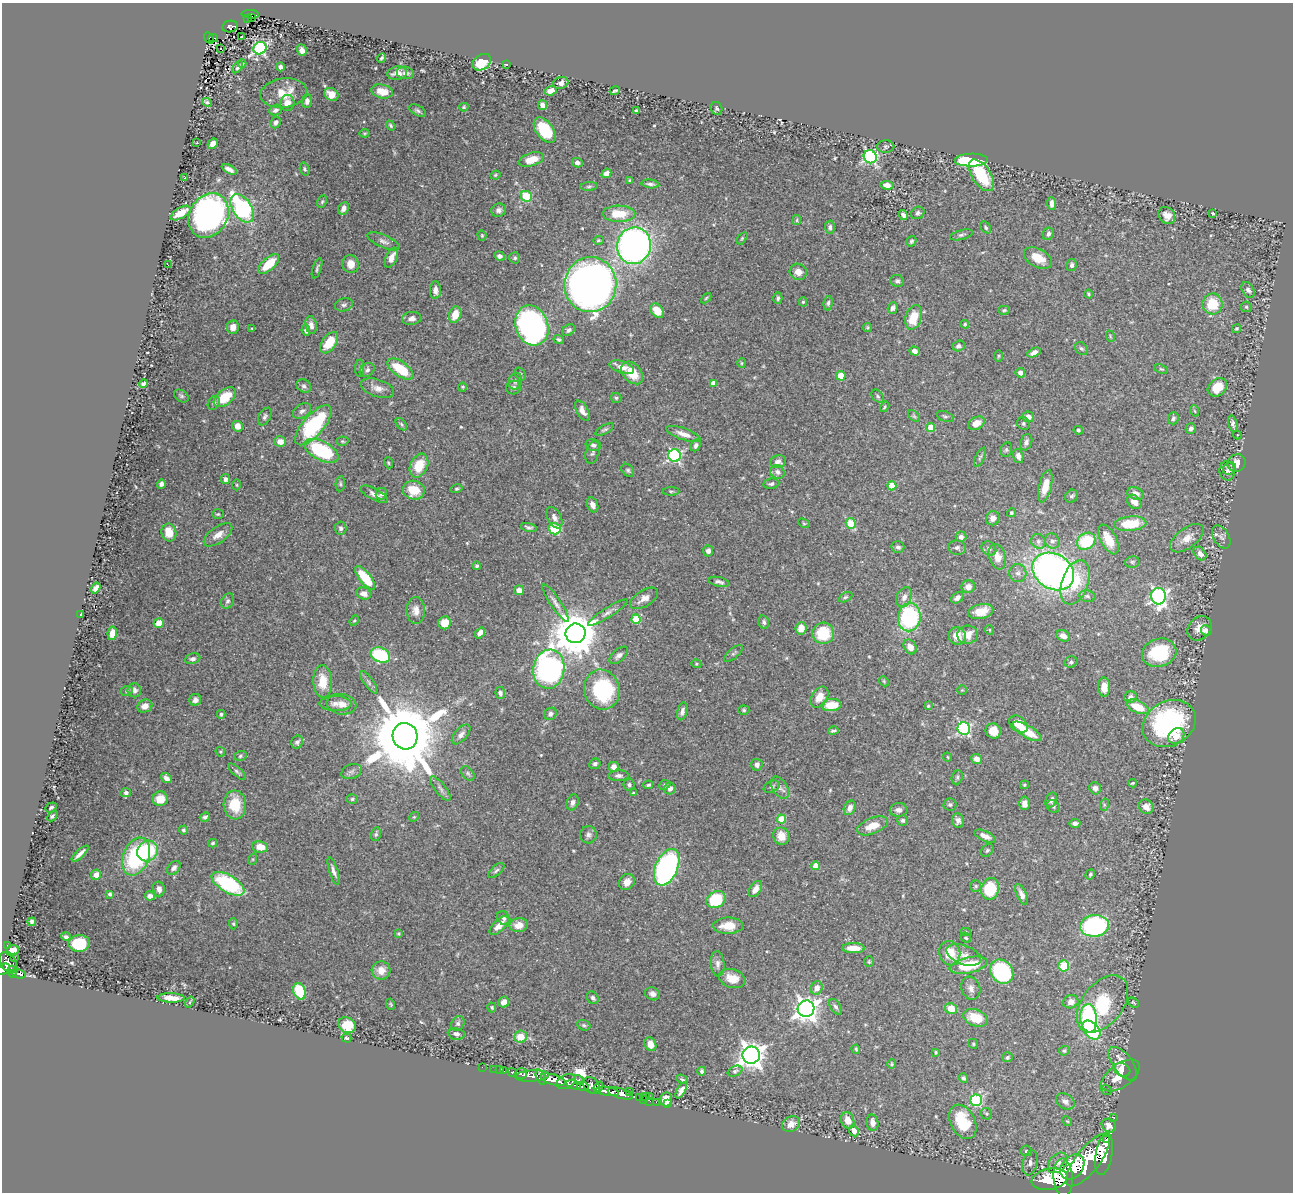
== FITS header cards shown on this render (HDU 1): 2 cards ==
NAXIS1  =                 1291
NAXIS2  =                 1190

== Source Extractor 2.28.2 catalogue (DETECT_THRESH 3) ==
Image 1291 x 1190 px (HDU 1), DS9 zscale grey, 1 PNG px = 1 image px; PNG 1295 x 1194 px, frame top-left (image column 1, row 1190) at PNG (2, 3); each listed source drawn as its Kron ellipse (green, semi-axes under 4 px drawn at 4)
Background 0.633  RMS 0.018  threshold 0.0525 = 3 sigma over >= 5 px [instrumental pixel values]
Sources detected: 548; of the 548, the 500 brightest by FLUX_AUTO listed and drawn (48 fainter detections omitted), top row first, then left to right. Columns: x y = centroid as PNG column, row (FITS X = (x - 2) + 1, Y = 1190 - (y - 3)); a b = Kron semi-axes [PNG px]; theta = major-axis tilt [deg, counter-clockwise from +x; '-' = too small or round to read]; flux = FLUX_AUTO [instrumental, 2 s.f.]
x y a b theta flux
250 14 8 3 -2 73
251 17 3 2 - 19
247 19 3 3 - 23
230 26 8 5 11 140
241 36 3 2 - 2.3
209 38 6 4 -54 140
213 38 4 2 - 41
221 48 3 2 - 2.7
260 48 7 6 - 220
302 50 6 5 - 5.1
382 58 5 3 - 1.9
482 62 10 7 35 28
242 64 4 3 - 1.7
507 64 3 2 - 1.3
238 67 7 4 49 2.7
280 67 4 4 - 4
397 73 10 7 10 8.9
405 73 8 6 -10 5.5
561 83 8 6 19 5
382 91 11 7 -12 15
551 91 6 4 21 9.8
615 91 5 3 - 2.1
284 93 23 14 7 26
331 94 7 6 - 15
307 101 7 5 84 4.2
207 102 5 3 - 2
287 103 8 7 - 9.6
543 105 5 4 - 7.4
464 107 4 4 - 1.5
716 108 7 5 -64 2.3
275 110 6 5 - 4.1
418 111 9 5 -28 2.8
636 111 3 3 - 1.8
276 122 6 4 64 4.4
391 125 5 3 - 1.7
545 130 14 8 -54 54
365 133 5 4 - 1.3
197 143 3 2 - 1.4
213 144 5 4 - 8.5
886 146 8 6 -1 2.4
870 157 7 6 - 240
531 159 13 6 17 18
971 160 16 6 2 120
577 163 5 4 - 3.9
229 169 8 4 -27 5.8
305 169 6 4 -73 2.2
606 173 5 4 - 5.6
495 175 5 3 - 1.5
981 175 18 9 -57 50
185 177 3 2 - 1.5
629 180 3 3 - 1.3
650 184 9 4 -7 3.4
887 185 7 4 -7 7.8
589 186 9 3 5 2
526 196 6 5 - 67
322 202 6 4 63 1.8
1052 204 6 4 -86 6.1
242 208 16 9 -55 190
343 208 6 5 - 6.6
499 210 7 6 - 4
181 213 11 5 31 20
918 213 7 6 - 3.4
1213 213 3 3 - 1.8
619 214 16 8 -1 30
903 215 5 4 - 4.1
1167 215 9 8 - 10
208 216 23 19 60 390
797 220 5 4 - 1.5
830 227 7 5 -87 2.8
986 227 7 4 -52 2
1048 234 6 5 - 3
482 235 5 4 - 1.4
961 235 11 5 15 3
742 238 7 4 54 1.8
598 240 5 4 - 1.7
384 241 17 6 -23 5.6
911 241 5 4 - 2.1
634 246 18 17 - 500
499 256 5 4 - 3.4
391 258 11 5 66 9
515 258 6 5 - 2.3
1038 258 15 9 -29 20
269 264 13 6 43 31
351 264 9 8 - 14
168 265 3 2 - 2.8
1072 265 6 5 - 4
317 268 11 3 72 2.3
798 272 9 8 - 11
897 281 7 6 - 3.2
590 285 27 26 - 1000
435 290 9 5 -88 5.9
1248 290 8 5 -59 3.8
1089 294 4 3 - 1.9
706 298 6 3 45 1.4
778 298 6 4 -88 2.4
803 302 4 4 - 1.7
828 303 7 4 82 2.4
1213 304 10 10 - 34
344 305 9 6 17 3.4
1246 307 5 5 - 2.1
893 308 6 5 - 3.6
1004 310 6 4 3 1.8
657 311 8 5 -56 17
455 315 8 6 72 19
914 317 13 8 72 31
412 318 10 6 7 5.9
965 324 4 3 - 1.5
311 325 9 5 -81 5.8
532 325 20 16 -70 380
233 327 7 6 - 9.3
867 328 4 4 - 1.8
252 329 4 3 - 1.3
1236 329 5 4 - 1.8
306 330 5 4 - 3
569 330 7 5 40 2.7
1110 336 6 3 -73 1.4
559 339 5 4 - 2.3
329 343 12 7 54 28
959 346 6 5 - 3.8
1081 348 7 5 -41 2.6
914 351 5 4 - 5.7
1034 353 7 4 27 5.6
998 356 6 3 89 1.4
742 363 5 4 - 1.5
622 367 13 6 -19 12
360 368 8 4 89 2.1
400 369 15 7 -35 36
1161 369 7 4 -22 1.8
367 370 8 6 38 3.6
632 373 13 9 -49 23
1020 373 5 4 - 5.8
520 374 7 5 -61 2.1
841 376 5 4 - 19
515 381 8 6 68 3.7
143 383 4 3 - 3.7
713 383 4 4 - 7.4
304 386 7 6 - 3.1
462 387 4 4 - 1.3
513 387 7 6 - 3.7
1217 387 10 8 39 23
377 388 17 8 -18 9
181 396 8 5 -34 2.3
878 396 7 5 -52 2.3
225 397 13 7 39 34
616 398 5 5 - 1.9
214 403 7 5 61 3
885 407 6 3 58 1.4
302 411 10 6 32 4.1
582 411 11 6 -61 8.3
1195 411 5 3 - 1.3
265 416 9 5 63 3.1
914 416 7 4 -45 2
945 416 9 5 -20 2.4
1028 417 5 5 - 7.9
1173 418 6 5 - 2.8
976 423 9 6 31 13
1023 423 7 6 - 2.8
401 424 7 4 -49 2.1
1233 424 8 4 -78 3.7
313 425 25 10 49 110
238 426 5 5 - 11
931 427 4 4 - 25
1191 429 5 5 - 3.3
605 430 10 4 28 2.5
1078 430 4 4 - 2.4
683 434 18 5 -19 9.2
1237 435 4 4 - 1.5
280 441 6 5 - 10
342 441 6 4 -2 1.6
1026 442 8 5 70 4.5
593 445 8 6 -18 4.2
696 445 6 4 65 3.6
1006 450 7 5 76 2.3
321 451 19 9 -27 100
592 452 12 6 73 3.9
675 456 6 6 - 200
1018 456 7 5 -74 5.9
980 457 10 4 64 2.7
778 462 8 6 10 5.7
388 463 5 3 - 1.3
1237 463 9 8 - 10
419 465 12 8 65 27
1230 468 7 6 - 3.1
628 470 7 5 -45 2.4
1227 471 10 7 -82 5.3
777 472 7 6 - 4.8
225 479 5 4 - 3.6
161 484 5 4 - 3.9
340 484 7 5 86 2.3
771 484 8 5 9 2.7
237 485 5 3 - 1.3
892 486 4 4 - 23
1045 486 16 6 76 16
457 489 6 4 13 2.1
414 490 11 9 -13 28
671 491 8 3 0 1.7
374 494 15 5 -28 6
381 494 6 5 - 3.8
1136 494 9 6 -21 7.1
1072 496 7 6 - 2.8
1134 502 8 6 -40 7.9
593 505 8 5 -68 6.9
1011 513 4 4 - 1.8
218 514 6 4 1 1.7
554 518 11 7 -64 5.9
993 518 7 6 - 6.6
804 523 6 4 -29 1.4
851 523 5 5 - 55
1130 524 16 7 5 43
529 527 8 4 -14 3.4
341 528 6 5 - 3
555 529 6 5 - 72
169 533 9 7 -72 18
218 535 16 8 35 11
961 537 5 5 - 5
1221 537 12 7 -59 5
1187 538 19 10 37 13
1109 539 16 7 -63 19
1038 541 8 7 - 4
1052 541 8 7 - 4.4
1086 541 10 8 33 57
898 547 6 5 - 3.4
957 548 9 7 -6 3.6
989 548 8 6 -36 3.6
708 551 5 5 - 5.4
1200 553 8 5 -49 5.8
997 557 13 8 -73 12
1132 562 7 5 14 2.3
477 566 4 4 - 2.3
1053 571 22 17 -32 550
1018 573 9 8 - 5.5
365 578 14 6 -50 40
719 582 11 4 -13 3.8
1075 582 23 13 70 43
968 587 7 6 - 7.9
96 588 6 4 55 6.8
519 590 5 4 - 8.2
364 594 7 6 - 7.3
1087 596 8 5 -10 2.9
1158 596 8 7 - 370
845 597 7 4 26 2.1
904 597 10 7 62 7.2
644 598 15 8 32 9.3
957 598 7 5 36 5.2
228 601 8 6 59 2.9
555 603 22 5 -56 7.1
416 611 13 9 -88 9
981 611 13 7 12 21
608 613 23 5 32 5.7
81 615 4 2 - 1.4
909 617 14 11 81 140
636 619 4 4 - 38
354 621 5 4 - 1.4
764 622 6 5 - 3
159 623 5 4 - 15
445 623 6 6 - 16
801 628 6 5 - 14
1199 628 13 11 48 12
989 630 5 4 - 1.2
1206 631 5 5 - 4.8
112 633 7 4 79 11
480 633 6 4 52 6.3
576 633 10 10 - 4700
823 633 11 10 - 45
968 635 10 9 - 13
957 636 9 8 - 15
1063 636 7 5 -29 6.7
910 647 8 6 -57 8.9
733 653 11 5 42 2.6
1159 653 17 14 16 76
380 655 10 7 -22 76
619 655 11 6 41 5
193 659 8 5 10 3.5
1071 662 6 5 - 2.3
696 664 5 4 - 1.5
549 669 19 15 81 420
322 681 16 9 -88 23
884 681 5 4 - 1.5
369 682 13 4 -54 3.7
1104 687 9 6 -89 10
134 690 7 6 - 4
602 690 20 18 -73 110
962 690 5 4 - 1.4
127 691 6 5 - 1.7
500 693 6 5 - 4.3
819 697 11 8 58 14
1131 697 6 6 - 5.1
195 700 6 5 - 4.6
335 703 16 7 0 7.3
342 704 15 10 -9 11
831 705 10 6 5 28
145 706 8 6 22 7.2
928 706 4 3 - 1.4
1137 707 12 6 -25 29
744 710 5 4 - 1.8
682 711 9 5 77 4.4
221 714 4 3 - 1.8
550 714 6 5 - 3.9
1169 723 27 22 28 200
1018 724 10 7 -38 15
964 729 6 6 - 190
833 731 5 3 - 2.4
993 731 8 7 - 18
1027 731 16 6 -30 23
461 734 12 6 48 6.1
405 736 13 12 - 16000
1176 736 9 7 39 10
297 742 6 5 - 3.2
220 752 5 3 - 1.3
240 756 6 5 - 2.1
948 757 5 3 - 1.3
977 759 5 5 - 9.4
595 764 6 5 - 3
757 765 6 5 - 5.1
614 767 5 5 - 8.3
237 772 11 4 -42 2.8
351 772 10 7 23 4.5
468 773 8 5 -50 2.5
618 776 10 5 1 4.1
957 777 7 5 70 2.4
166 778 6 4 -40 4.7
1132 783 4 3 - 1.3
629 785 6 5 - 3.2
648 785 5 3 - 2
665 785 6 4 23 1.7
1024 785 4 4 - 1.6
772 787 8 5 24 3.2
670 788 6 5 - 5.6
780 788 12 7 -56 5.6
1095 788 6 5 - 5
440 789 15 5 -52 4.8
126 793 5 4 - 3.2
634 793 3 3 - 1.5
160 799 7 7 - 20
352 799 5 5 - 2.1
1051 800 8 5 66 4.9
573 802 8 5 70 4.6
1024 803 7 5 90 8.1
950 804 6 6 - 2.7
235 805 14 11 -86 32
1104 805 6 4 73 1.8
1053 806 7 6 - 2.6
51 807 6 4 32 2.2
1146 807 8 6 -42 11
850 808 7 5 64 6.3
899 810 9 6 3 5
52 816 6 4 45 2.5
205 817 5 4 - 2.6
414 817 5 4 - 1.6
781 819 4 4 - 36
903 820 5 5 - 3.2
958 820 7 6 - 4.1
1075 823 5 4 - 3.9
873 826 16 8 22 20
183 830 4 4 - 2.3
376 834 7 5 76 2.2
588 835 8 8 - 4.3
781 836 9 8 - 14
985 836 11 5 -24 7.8
213 843 4 3 - 1.8
260 847 8 5 -9 14
987 850 7 5 45 2.5
147 851 11 9 39 69
80 854 11 3 44 5.2
136 857 19 13 69 120
253 859 6 3 72 1.5
816 866 4 4 - 16
667 867 19 11 67 290
174 868 8 5 45 4.4
496 870 10 5 41 2.8
334 871 14 4 -72 5.4
1090 874 5 4 - 1.9
96 875 5 5 - 7.3
627 882 8 7 - 9.3
228 884 18 8 -30 100
976 886 6 5 - 2
159 889 7 6 - 5.4
755 889 9 5 58 8.6
990 889 11 9 76 53
110 894 4 3 - 2.3
1022 894 11 5 -65 5.7
150 896 5 4 - 5.9
716 900 10 8 32 58
504 918 7 6 - 3.3
32 922 4 3 - 2.8
233 924 5 4 - 1.7
499 925 12 5 45 13
519 925 9 7 8 11
728 926 15 8 1 21
1094 926 14 11 7 190
966 932 5 4 - 1.6
398 934 4 4 - 1.5
66 937 4 3 - 2.7
966 938 5 4 - 1.7
79 943 10 8 5 48
7 945 2 2 - 7.7
853 948 11 5 -1 15
13 951 6 5 - 11
950 953 12 10 -71 31
964 955 18 9 -20 10
15 957 3 2 - 6.9
8 962 11 7 -61 670
869 962 5 5 - 1.6
718 964 12 7 -86 5.6
969 965 19 8 12 50
1064 966 5 5 - 61
3 969 7 5 30 470
381 970 9 9 - 12
12 972 6 4 -81 220
1002 972 13 11 -54 140
18 974 7 4 -12 220
732 978 13 9 -16 16
817 988 7 6 - 8.5
971 988 12 9 -72 6.2
300 991 8 6 -67 62
652 994 8 6 -22 5.3
171 998 14 4 -2 13
593 998 7 5 -55 2.8
190 1002 6 3 55 1.3
504 1002 6 5 - 6.6
1071 1002 8 6 10 7.4
1133 1003 6 3 -41 1.3
391 1004 6 3 -70 1.3
1103 1004 32 20 52 110
492 1007 5 4 - 1.6
836 1007 9 5 -57 3.2
806 1009 8 8 - 960
951 1009 6 5 - 17
975 1018 13 8 -21 26
1089 1018 14 8 -85 100
458 1023 8 6 57 3
347 1025 9 7 -28 35
584 1025 7 5 -21 2.3
1091 1030 11 7 -49 99
456 1034 8 5 -9 4.2
520 1037 6 6 - 19
346 1038 5 3 - 1.6
650 1044 7 5 -65 12
973 1044 5 4 - 1.6
856 1049 5 3 - 1.5
1064 1051 5 4 - 2.1
936 1052 4 3 - 1.5
751 1055 9 8 - 1200
1007 1057 5 5 - 2
892 1064 4 4 - 1.4
1123 1064 20 9 -53 17
482 1067 2 2 - 5.3
494 1069 2 2 - 8.6
499 1070 3 2 - 7.5
1122 1070 8 6 -24 9.2
503 1071 3 3 - 40
702 1071 4 4 - 2.7
735 1071 8 5 25 2.9
512 1072 4 4 - 140
521 1074 6 5 - 230
1121 1075 22 11 36 21
532 1076 17 5 4 1100
541 1077 8 4 -69 500
963 1078 5 4 - 2.7
682 1079 6 3 -27 1.8
553 1080 13 5 -15 2100
579 1080 5 4 - 190
566 1082 10 7 25 960
573 1085 7 4 -18 390
592 1085 9 7 -47 550
583 1086 6 4 -4 450
598 1087 5 3 - 240
681 1090 9 4 61 7.1
1106 1090 5 5 - 2
607 1091 12 4 -9 1100
629 1091 2 2 - 11
620 1093 13 5 -16 1400
646 1096 3 2 - 58
639 1097 3 3 - 35
650 1097 2 2 - 7.3
643 1099 3 2 - 14
666 1099 7 6 - 13
976 1100 6 5 - 130
650 1101 2 2 - 8.9
1065 1101 10 7 -32 6.7
656 1102 2 2 - 12
668 1104 3 2 - 14
986 1114 6 5 - 1.9
1114 1118 3 2 - 14
848 1120 8 6 -69 14
1067 1121 5 4 - 1.5
963 1122 18 12 -62 53
873 1123 8 6 -80 7.3
791 1124 9 7 30 11
1109 1126 7 6 - 8.9
854 1131 6 4 -65 7.3
1106 1139 2 2 - 11000
1026 1151 5 5 - 2.8
1104 1154 21 8 81 3300
1088 1160 32 12 52 6200
1030 1163 13 7 78 6.6
1058 1163 12 8 48 7.7
1072 1167 14 10 49 3200
1063 1177 19 9 -87 4600
1050 1179 18 10 11 4900
At the frame edge (FLAGS 8, measured only in part): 1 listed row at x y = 3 969
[48 fainter detections neither listed nor drawn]